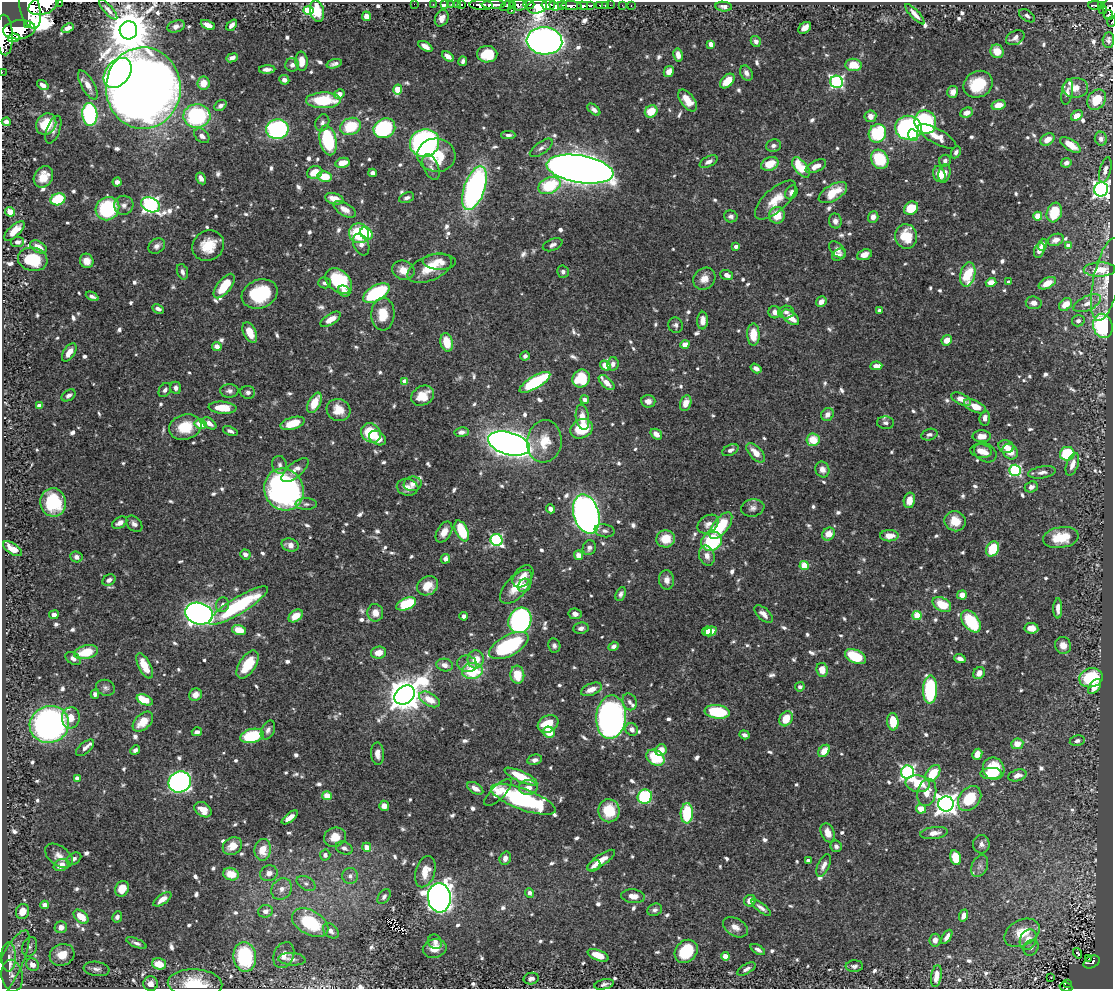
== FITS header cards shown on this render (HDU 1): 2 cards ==
NAXIS1  =                 1111
NAXIS2  =                  987

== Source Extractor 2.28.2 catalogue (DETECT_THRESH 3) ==
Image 1111 x 987 px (HDU 1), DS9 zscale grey, 1 PNG px = 1 image px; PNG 1115 x 991 px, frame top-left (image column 1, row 987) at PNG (2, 2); each listed source drawn as its Kron ellipse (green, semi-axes under 4 px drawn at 4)
Background 0.606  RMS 0.0096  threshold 0.0287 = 3 sigma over >= 5 px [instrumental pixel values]
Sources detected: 920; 1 with non-positive FLUX_AUTO (blend fragments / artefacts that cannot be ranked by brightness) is neither listed nor drawn; of the other 919, the 500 brightest by FLUX_AUTO listed and drawn (419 fainter detections omitted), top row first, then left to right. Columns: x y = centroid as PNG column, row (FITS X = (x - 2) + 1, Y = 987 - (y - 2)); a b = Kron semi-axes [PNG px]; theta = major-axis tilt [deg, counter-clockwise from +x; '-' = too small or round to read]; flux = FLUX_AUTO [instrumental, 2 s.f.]
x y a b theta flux
60 2 3 2 - 22
414 4 2 2 - 5.6
433 4 2 2 - 6.4
444 4 4 3 - 9.6
451 4 2 2 - 6.2
457 4 2 2 - 9.6
462 4 3 3 - 20
529 4 5 4 - 220
43 5 16 9 22 2400
481 5 12 5 -3 910
494 5 12 4 1 770
512 5 4 3 - 110
518 5 8 5 -8 330
548 5 7 5 4 1000
562 5 4 3 - 140
591 5 3 3 - 58
600 5 3 3 - 25
605 5 2 2 - 3.7
610 5 2 2 - 4.8
622 5 2 2 - 2.8
507 6 7 4 25 270
537 6 10 7 15 820
554 6 5 3 - 480
571 6 10 4 -2 450
583 6 5 4 - 190
631 6 3 2 - 5.7
1096 6 7 3 -4 130
1101 6 3 3 - 71
724 7 8 5 -6 2.4
1110 8 12 7 80 360
30 9 20 10 -75 2700
1103 9 4 2 - 27
108 10 13 4 -48 2.6
511 10 3 3 - 54
308 11 5 4 - 32
317 11 11 7 -77 16
915 14 13 4 -47 4.3
1108 15 5 3 - 110
366 16 5 4 - 4.3
1027 16 9 5 -33 2.1
442 18 8 6 64 4
1111 22 5 3 - 18
28 24 3 2 - 140
208 25 7 4 -24 5
232 25 6 4 47 2.7
176 26 9 5 16 2.9
68 28 6 4 23 3.2
805 28 7 5 38 5.9
19 30 16 9 7 2500
128 30 9 9 - 2700
4 35 20 8 -87 3000
14 38 6 3 11 260
1015 38 10 6 28 3.3
1108 40 8 5 85 2.2
544 41 18 13 -5 670
756 41 5 5 - 2.5
711 44 4 4 - 7.5
425 46 7 4 -31 4.9
997 51 7 6 - 10
487 54 10 8 2 19
678 55 7 4 -79 5.1
448 56 7 4 -36 4.5
232 58 6 4 23 3.3
302 61 10 6 -87 6
463 61 5 3 - 2.1
334 64 8 3 17 2.1
292 65 7 6 - 2.3
853 65 8 6 -6 11
267 69 8 4 2 2.9
669 71 6 4 62 4.5
2 72 2 2 - 5.4
118 73 17 12 51 200
746 73 8 6 -60 3.1
284 80 5 4 - 3.2
727 81 9 5 45 12
837 82 6 6 - 120
203 83 7 6 - 8.6
978 84 15 13 31 25
43 85 6 4 -35 3.3
88 85 16 6 -61 6.4
143 88 40 37 89 1400
1075 88 13 10 1 6.3
398 89 5 4 - 17
953 92 6 5 - 4
1067 92 13 5 79 2.8
339 94 5 4 - 6
323 100 17 8 1 30
688 100 12 6 -53 11
1097 100 11 8 55 14
998 105 7 5 15 8.1
220 106 7 4 35 2.4
594 110 7 4 -40 2.5
651 111 6 5 - 15
967 113 6 5 - 4.6
90 114 11 7 -87 89
197 116 13 12 - 72
870 116 6 6 - 4.8
1077 116 6 4 37 5.8
6 122 4 4 - 3.7
925 122 12 10 -70 81
322 123 9 6 70 2.5
46 124 11 9 56 21
350 126 11 8 23 25
384 128 11 9 28 69
908 128 13 12 - 160
277 129 11 10 - 110
53 130 14 6 69 3.2
877 133 9 8 - 48
508 135 7 4 0 2.1
913 135 6 5 - 16
202 136 9 6 -42 3.6
937 136 21 7 -29 8.9
1047 139 8 5 34 6.4
1101 139 7 6 - 2.6
328 140 15 8 -77 49
425 143 15 14 - 180
1070 145 12 5 -33 9.6
773 146 7 6 - 2.4
541 148 13 6 36 2.8
956 152 6 4 62 2.4
436 155 19 16 -7 26
880 159 10 8 -61 32
945 161 6 5 - 2.2
709 162 9 5 28 3.3
342 163 7 5 13 9.7
1066 163 5 4 - 2.5
770 164 9 6 22 13
816 166 11 5 26 6
431 167 13 7 -68 3.4
801 167 11 6 -52 21
580 169 34 13 -9 1400
1105 170 13 5 75 3.4
315 172 8 6 18 12
373 173 4 4 - 3.7
944 173 9 6 79 4.4
939 174 8 6 -73 9.4
43 177 11 9 56 11
325 177 7 5 -10 14
201 178 6 4 -59 3
117 182 4 4 - 3.4
549 186 12 8 21 33
474 188 23 10 71 180
1101 189 7 7 - 250
791 192 7 5 58 2.9
833 193 16 8 31 18
407 198 8 5 21 2.3
58 199 8 6 19 36
334 199 9 5 -15 8.4
775 200 26 11 43 13
124 205 9 9 - 3.6
151 205 10 7 -24 210
911 208 8 6 36 19
107 209 12 11 - 54
345 209 12 6 -30 5.3
10 212 5 4 - 8.6
1054 212 10 7 71 17
777 215 8 8 - 13
731 216 7 6 - 2.2
1038 216 4 4 - 20
873 217 6 5 - 3.4
835 221 7 6 - 3
14 231 13 5 42 11
359 233 10 9 - 41
366 234 7 5 -50 16
906 236 12 11 - 20
1056 240 8 6 22 3.6
17 242 6 5 - 3.5
361 245 11 7 -68 3.4
553 245 10 5 22 2.3
1042 245 6 4 73 2.9
157 246 9 7 38 2.8
208 246 16 14 34 15
736 246 4 3 - 2.8
1068 246 4 4 - 7.5
38 247 9 5 -30 7.7
837 250 10 6 -45 3.3
1039 250 8 5 72 4
839 255 7 5 36 2.1
864 255 7 5 21 4.4
33 259 15 11 -11 30
87 261 7 6 - 5.9
439 262 17 8 -2 7.6
430 268 23 12 23 16
403 270 11 9 -23 8
1099 270 15 7 2 10
182 272 8 5 -71 2.6
563 272 6 6 - 2.2
727 275 6 4 -20 3
968 275 12 7 78 26
704 279 12 10 44 6.8
1106 280 42 13 78 14
339 281 15 10 -40 40
991 282 5 4 - 8.5
1009 282 4 4 - 3.1
324 283 6 5 - 2.3
1047 283 9 5 28 9.3
224 286 14 7 52 18
344 291 6 5 - 3.8
376 293 14 7 30 57
260 294 18 14 20 48
92 296 7 3 -26 2.5
821 302 6 5 - 4.2
1034 303 8 6 -7 4.2
1087 303 15 7 25 5.1
1065 304 7 5 42 9.3
158 309 6 4 -26 2.4
880 310 4 3 - 2.3
775 312 6 6 - 3.8
786 312 8 6 2 2.7
383 314 16 11 88 14
791 317 10 5 -41 9.6
331 319 11 5 32 7.7
703 321 9 5 87 5.4
1078 321 6 5 - 2.3
676 325 8 7 - 2.3
1103 326 12 9 -77 56
250 333 11 6 -65 11
753 335 11 6 -89 13
947 340 5 5 - 7.5
447 342 9 6 -76 13
685 345 5 4 - 6.4
217 346 5 4 - 4
69 352 10 5 57 6.5
525 356 4 4 - 2.2
613 364 7 5 78 2.9
605 365 6 4 -35 8.3
876 366 6 4 5 4.8
756 368 6 4 -33 2.4
581 378 9 8 - 35
405 381 4 4 - 6.7
535 382 17 6 31 63
607 383 9 5 -42 6.1
176 388 6 5 - 2.6
165 390 8 5 54 2.2
229 391 9 6 0 2.6
248 392 7 6 - 2.1
69 395 8 5 33 2.8
423 396 12 9 30 11
961 399 10 5 -27 5.5
585 400 4 4 - 3.3
648 401 7 6 - 3.9
314 403 11 6 62 15
686 403 8 5 75 6.6
39 406 4 4 - 7.2
975 406 12 5 -24 11
223 408 14 6 -4 16
338 410 12 11 - 11
827 414 7 6 - 3.5
582 417 13 6 -82 7.5
985 418 7 5 85 3.6
209 423 8 4 -37 3.6
293 423 12 6 16 16
886 423 8 6 -3 2.3
200 424 6 5 - 12
185 427 16 12 16 20
582 429 12 9 28 28
230 431 7 4 -21 2.2
461 432 7 4 7 3
371 433 10 9 - 31
656 434 6 5 - 5.2
929 435 8 5 15 2.3
982 436 9 6 1 6.7
377 438 9 6 -32 7.2
813 440 6 6 - 14
544 441 21 17 82 17
509 444 21 11 -16 680
1006 447 8 6 -13 6.3
730 450 9 5 26 2.3
981 451 11 7 -10 4.6
985 452 12 9 -32 4.7
1010 452 8 7 - 11
756 453 12 6 -47 8.4
1067 454 7 7 - 35
1072 464 12 5 70 5.8
280 465 9 7 -77 2.7
822 469 8 7 - 3.9
295 470 17 7 40 5.7
1015 470 6 5 - 86
1042 472 14 6 9 3.4
413 484 9 7 9 3.5
407 487 11 8 -12 5.2
1031 487 7 5 23 2.5
284 489 21 19 -63 260
909 500 8 5 79 7.6
53 502 14 12 -78 37
306 504 11 6 0 2.3
753 508 12 8 11 3.1
550 509 4 4 - 3.2
586 514 20 12 -73 420
955 521 11 10 - 11
120 523 8 5 28 3.9
134 524 9 6 -44 2.6
708 524 11 8 36 4.2
721 526 16 7 51 29
462 531 11 6 -65 26
605 531 10 6 -12 2.4
444 532 11 7 60 6.7
828 534 7 5 53 10
889 536 9 5 -1 8.2
1061 538 18 10 8 21
666 539 9 8 - 13
496 540 6 6 - 95
712 541 11 9 31 59
290 545 9 6 -17 5
589 548 7 6 - 2.9
12 549 11 5 -33 7.4
992 549 8 6 63 23
245 554 5 5 - 3.1
579 555 5 4 - 6
707 556 10 7 -71 4.7
76 557 6 5 - 3.3
445 559 5 4 - 3.7
804 565 4 4 - 23
523 576 13 8 51 6.7
109 580 7 5 28 2.6
666 580 9 7 -86 4.4
524 585 7 6 - 3.1
428 586 11 9 32 11
516 587 21 10 48 15
621 594 7 4 66 2.1
962 595 5 4 - 5
406 604 10 5 22 40
942 604 10 6 -29 18
223 605 7 6 - 3.1
238 606 34 8 32 62
1058 608 10 4 88 4.1
375 613 9 8 - 5.9
199 614 14 10 -16 420
575 614 6 5 - 3.3
764 614 11 6 -43 4.5
54 615 5 4 - 3.3
917 615 4 4 - 23
296 616 8 5 37 9.4
464 616 4 4 - 2.7
520 620 13 11 63 140
971 621 12 7 -52 42
581 628 8 5 9 2.7
1031 628 7 5 -7 6.4
239 630 7 5 -14 12
707 631 5 4 - 7.7
711 631 6 4 23 7.6
554 645 7 6 - 2.4
1063 645 9 8 - 5.6
509 646 21 10 28 62
613 646 5 4 - 2.6
86 652 12 6 14 19
378 653 7 6 - 8.2
855 657 11 6 -26 32
73 659 8 5 -34 2.9
476 659 9 8 - 11
960 659 6 4 -19 3.1
467 664 10 8 -14 3.5
247 665 16 8 57 19
445 665 8 6 -11 4.6
145 666 14 6 -62 14
822 670 7 5 -81 8.4
472 671 10 8 5 31
979 673 6 5 - 4.9
517 675 9 7 -84 15
1091 678 12 9 15 43
800 687 5 4 - 2.1
1095 687 9 5 53 7.4
106 688 10 7 -24 2.3
591 689 11 5 21 6.7
930 690 14 7 87 62
95 694 4 4 - 2.6
195 695 6 6 - 5.1
405 695 11 8 38 1500
430 699 11 6 -29 9.6
145 700 8 5 -23 21
630 702 8 7 - 2.4
717 712 13 6 -7 45
611 717 22 15 84 290
71 718 10 9 - 8.1
786 719 8 6 61 14
143 722 12 7 44 11
893 722 9 5 -86 18
49 724 20 18 20 230
548 724 11 8 28 18
632 729 7 6 - 3.5
268 730 10 6 64 2.9
197 732 5 4 - 2.5
549 732 6 5 - 10
745 735 5 4 - 2.3
252 736 12 7 13 37
1077 741 7 5 11 2.2
1017 744 6 5 - 8.2
85 748 11 5 41 2.9
135 750 5 4 - 2.3
661 750 6 5 - 9.2
824 751 7 5 51 9.1
377 754 11 6 -88 4.1
977 754 5 5 - 6.7
655 758 10 7 -32 28
535 760 7 5 12 2.8
994 769 11 10 - 27
907 772 6 6 - 170
933 773 9 6 53 22
991 773 11 5 1 14
1017 775 9 5 16 4.4
521 776 18 5 -24 20
77 778 4 4 - 6.5
180 782 11 10 - 260
918 784 12 8 -9 18
475 788 9 5 -31 4
528 788 9 7 4 4.9
927 792 14 9 77 8.9
498 793 18 6 44 7.5
327 796 5 4 - 8.1
645 797 7 7 - 65
970 798 14 10 52 22
523 799 34 10 -20 98
946 804 7 7 - 490
384 806 5 5 - 4.7
921 809 5 4 - 11
203 810 9 6 -36 9.5
609 811 11 10 - 20
687 813 10 6 87 32
290 817 10 4 38 5.4
828 833 10 6 -69 6.2
934 833 14 6 8 4.9
335 837 11 9 23 7.7
981 844 9 8 - 2.8
232 846 10 8 33 8.5
836 846 6 5 - 2.3
367 847 4 4 - 6.6
344 848 9 6 -24 2.4
263 850 11 8 83 11
325 855 5 5 - 2.2
59 856 15 9 -36 5.6
505 858 7 5 70 4.1
955 858 7 5 -75 24
74 859 8 5 30 2.3
601 860 16 5 34 8.4
808 860 4 3 - 2.6
61 865 8 6 22 6.6
824 865 12 5 65 4
594 866 7 5 34 3
980 866 11 8 64 3
425 872 16 9 72 11
269 873 9 7 21 4.3
231 874 8 6 -19 13
350 876 8 8 - 2.9
306 883 10 6 -29 2.3
122 889 8 6 64 12
282 889 11 9 55 4.8
529 893 5 4 - 2.9
633 896 12 7 -6 5.1
384 897 8 5 56 2.4
439 898 14 11 -86 770
162 899 10 5 34 5.9
750 901 6 5 - 6
45 905 4 4 - 6.2
761 908 12 4 -37 2.7
655 910 8 6 22 2.1
265 911 7 6 - 3.4
22 912 8 6 65 7.9
963 915 6 4 70 4.5
81 917 9 5 -40 13
117 917 6 4 64 2.4
310 923 19 12 -29 39
61 927 6 6 - 4.8
735 927 13 8 -30 5
331 931 9 6 -43 3.8
1022 933 19 13 27 16
947 937 8 4 58 3
935 940 6 5 - 3.7
1028 940 10 8 66 7.6
435 942 7 6 - 2.6
136 943 11 4 -23 2.2
30 947 10 7 69 2.3
435 948 12 9 13 9.1
1031 948 8 6 52 2.1
758 949 8 4 -31 2.3
686 951 12 10 47 32
1078 953 5 3 - 7.1
62 955 12 10 25 11
284 955 13 10 66 5.8
598 955 11 5 -21 11
725 956 4 4 - 4.6
9 957 15 7 -90 4.5
245 957 15 11 -83 54
1089 958 3 2 - 7.8
292 959 14 6 -4 3
1092 962 8 5 29 110
159 964 7 5 -17 12
32 965 7 6 - 6.2
10 966 39 11 64 13
854 966 9 6 2 2.4
97 969 13 7 -8 3.4
746 969 10 4 30 2.4
12 976 16 10 -80 6.2
936 976 11 5 82 6
1051 978 3 2 - 3.2
531 979 8 5 12 3
1067 983 3 2 - 11
150 984 7 7 - 4.3
195 984 27 14 -3 24
604 984 10 5 13 2.4
1066 987 6 3 -12 35
At the frame edge (FLAGS 8, measured only in part): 10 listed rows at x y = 60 2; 43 5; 1110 8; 30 9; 1111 22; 4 35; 2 72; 143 88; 195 984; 1066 987
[419 fainter detections neither listed nor drawn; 1 non-positive-flux detection neither listed nor drawn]